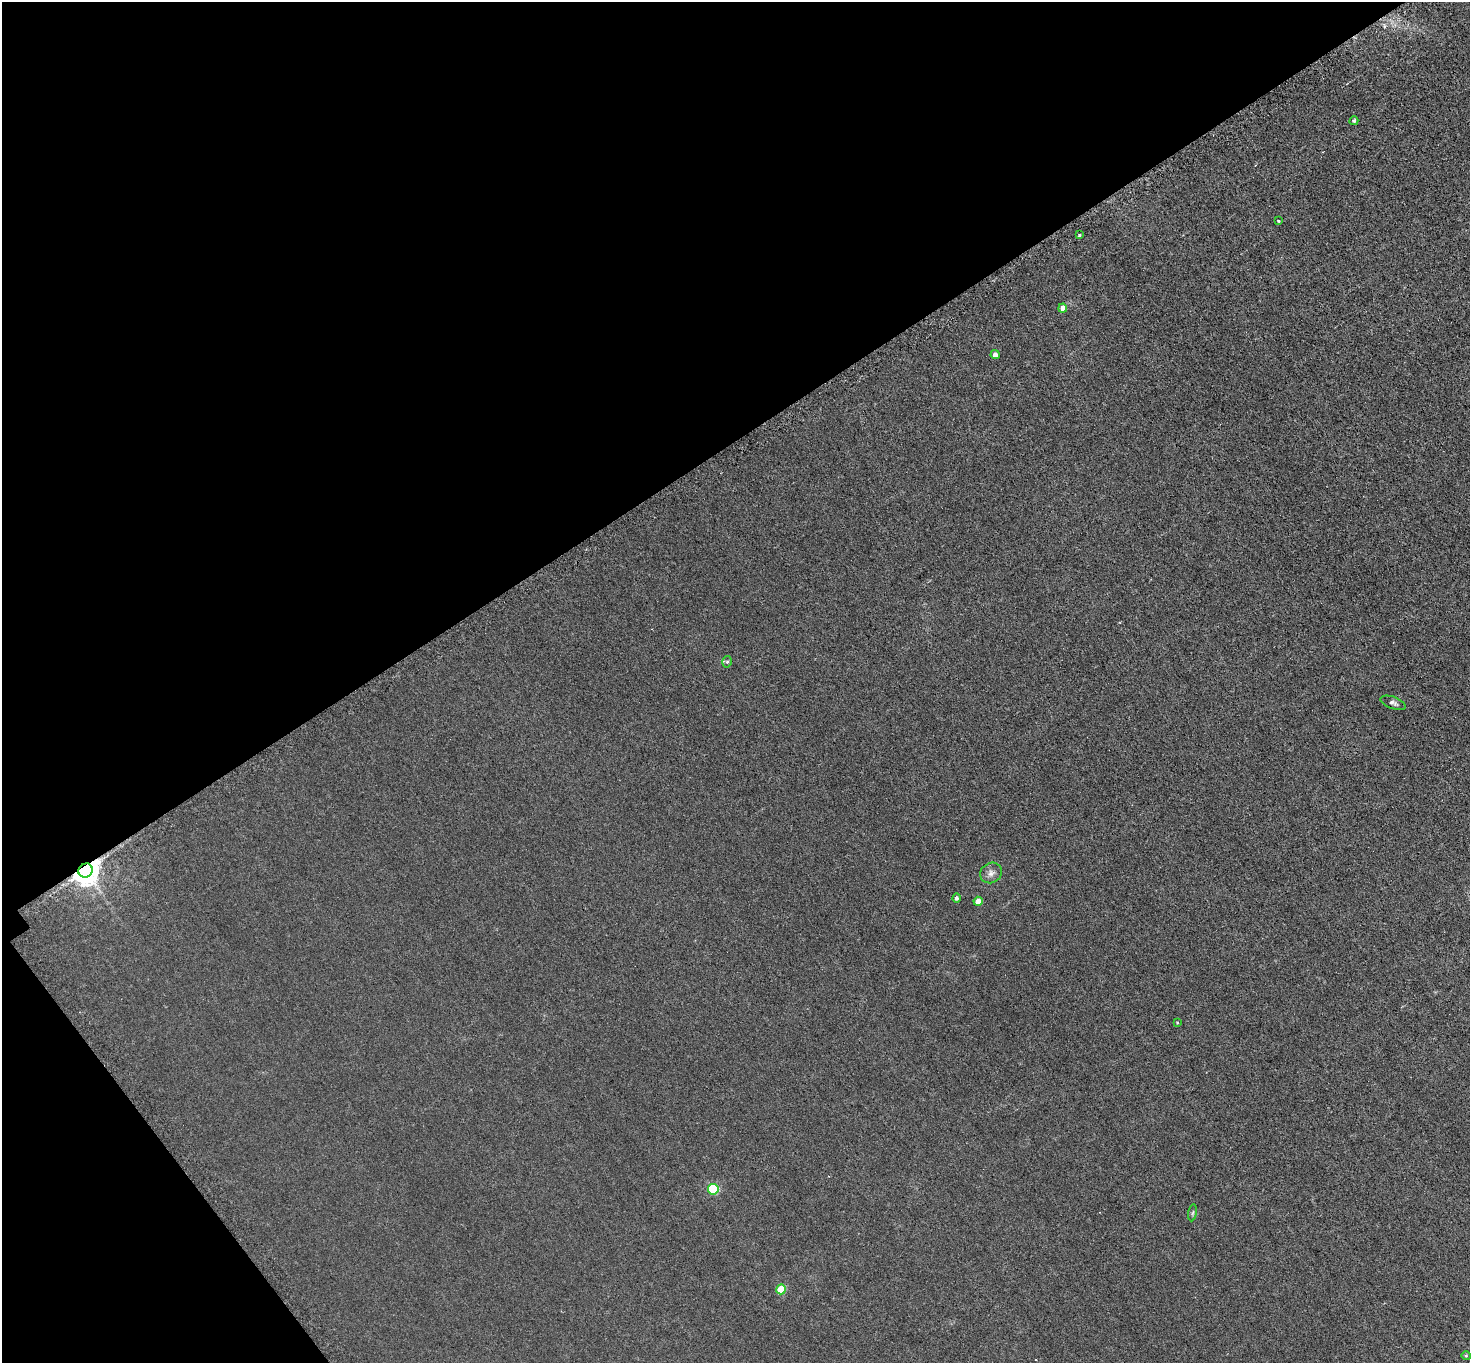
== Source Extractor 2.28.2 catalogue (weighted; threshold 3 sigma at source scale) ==
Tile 5 of 4 x 4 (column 1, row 2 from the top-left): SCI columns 41-1508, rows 3043-4403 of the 5952 x 5945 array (HDU 1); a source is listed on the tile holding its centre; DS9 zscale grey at full resolution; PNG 1472 x 1365 px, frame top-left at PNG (2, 2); each listed source drawn as its Kron ellipse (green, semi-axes under 4 px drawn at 4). Shown black and unused: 36% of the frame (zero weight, under 3 of 6 exposures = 3% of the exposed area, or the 3 px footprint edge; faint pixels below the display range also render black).
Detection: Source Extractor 2.28.2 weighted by HDU 2 'WHT'; one run over the whole footprint, this tile lists its part. Background 0.00453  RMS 0.0031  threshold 0.0128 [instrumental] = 3 sigma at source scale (4.09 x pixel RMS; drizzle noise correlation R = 1.36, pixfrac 0.8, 0.05/0.05 arcsec/px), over >= 5 px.
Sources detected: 16; all 16 listed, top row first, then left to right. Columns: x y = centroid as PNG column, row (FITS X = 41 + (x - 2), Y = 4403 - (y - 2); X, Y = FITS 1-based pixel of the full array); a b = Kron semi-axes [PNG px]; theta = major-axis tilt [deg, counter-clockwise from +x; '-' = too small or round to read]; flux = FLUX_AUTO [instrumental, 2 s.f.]
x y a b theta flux
1354 121 4 4 - 0.55
1279 221 3 3 - 0.4
1079 235 3 3 - 0.39
1063 308 4 4 - 2.1
995 355 4 4 - 1.9
727 662 6 4 73 0.44
1393 703 13 6 -21 0.97
86 870 7 6 - 400
991 873 11 10 - 1.5
956 898 4 4 - 0.7
978 901 4 4 - 2.6
1177 1023 4 3 - 0.2
713 1189 5 5 - 21
1193 1213 8 4 81 0.53
781 1289 5 5 - 8
1466 1356 5 4 - 0.33
Overlapping masked pixels (flux is a lower limit): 1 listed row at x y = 86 870